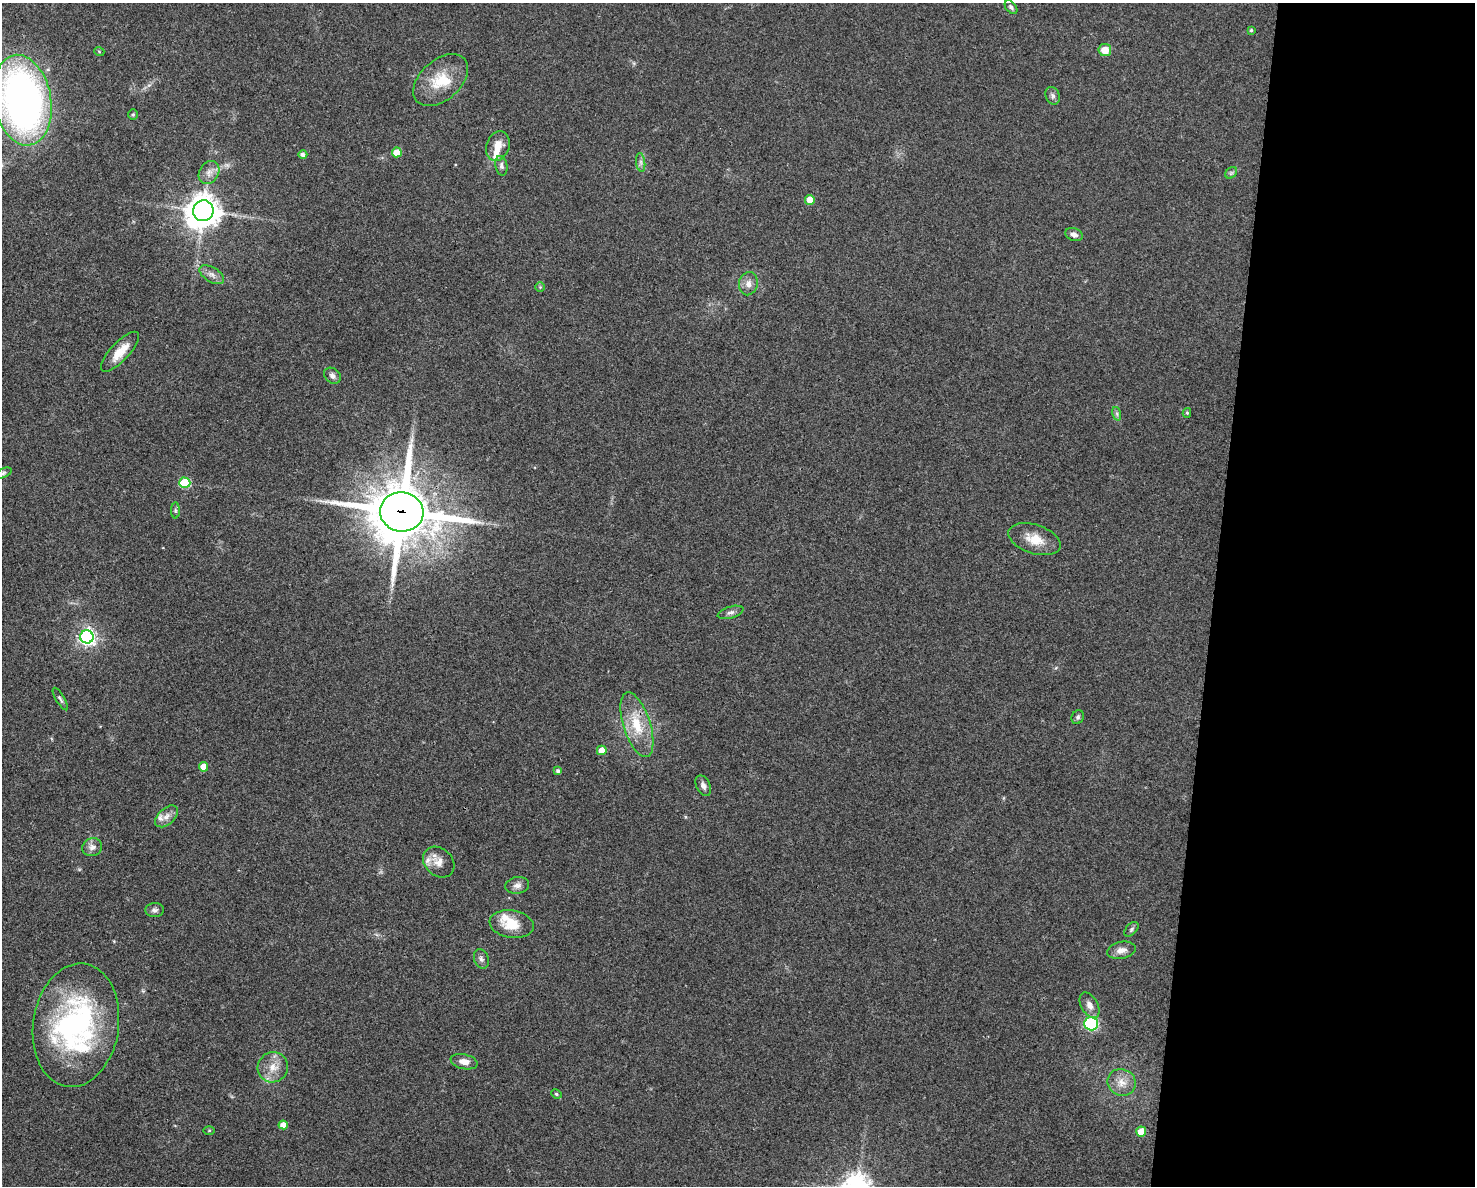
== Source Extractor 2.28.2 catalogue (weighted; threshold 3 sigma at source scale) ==
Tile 9 of 3 x 4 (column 3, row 3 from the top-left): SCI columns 3175-4647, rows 1186-2369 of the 4759 x 4740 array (HDU 1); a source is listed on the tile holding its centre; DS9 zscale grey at full resolution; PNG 1477 x 1188 px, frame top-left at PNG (2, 3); each listed source drawn as its Kron ellipse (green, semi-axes under 4 px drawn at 4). Shown black and unused: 18% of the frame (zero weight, under 3 of 4 exposures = <1% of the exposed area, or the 3 px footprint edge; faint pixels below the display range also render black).
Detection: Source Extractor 2.28.2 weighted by HDU 2 'WHT'; one run over the whole footprint, this tile lists its part. Background 0.0622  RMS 0.0051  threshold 0.023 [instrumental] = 3 sigma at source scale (4.5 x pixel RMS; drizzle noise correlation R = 1.50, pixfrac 1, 0.05/0.05 arcsec/px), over >= 5 px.
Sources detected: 66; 1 too faint to see at this stretch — neither listed nor drawn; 7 inside a brighter listed object's ellipse — not listed separately; the other 58 listed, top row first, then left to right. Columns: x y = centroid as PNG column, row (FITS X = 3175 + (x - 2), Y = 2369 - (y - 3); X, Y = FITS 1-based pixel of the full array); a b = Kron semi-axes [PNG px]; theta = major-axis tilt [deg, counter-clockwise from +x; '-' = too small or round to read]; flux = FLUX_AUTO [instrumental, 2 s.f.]
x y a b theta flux
1011 7 8 5 -50 1.3
1251 30 4 4 - 0.65
1105 50 6 6 - 6.7
99 51 5 3 - 0.5
441 80 32 20 42 16
1053 96 9 7 -69 1.7
22 100 46 28 -79 260
133 114 5 5 - 0.73
498 146 15 11 71 6.2
397 152 5 5 - 9.1
303 155 4 4 - 1.7
641 162 9 4 -82 1.5
501 166 10 6 -79 1.5
209 172 12 9 58 3.6
1231 173 6 5 - 1
810 200 5 5 - 8.5
203 211 10 10 - 910
1074 235 9 6 -20 2.3
212 275 13 7 -32 2.8
748 284 11 9 77 3.4
540 287 5 5 - 0.62
120 352 26 9 47 8.5
332 376 9 7 -41 2.2
1187 413 5 4 - 0.68
1117 414 7 4 -73 1
3 473 9 4 25 1
185 483 5 5 - 29
175 510 8 4 -89 0.93
402 512 22 19 -7 3500
1034 539 27 14 -18 9.7
731 612 13 6 16 1.9
87 637 6 6 - 200
60 699 13 3 -59 1.1
1078 717 7 6 - 1.1
637 725 34 13 -72 16
602 750 5 4 - 6.1
204 767 5 4 - 7.1
558 771 4 4 - 1.3
703 786 11 7 -63 2.2
167 816 13 8 42 3.4
92 847 10 9 - 2.9
439 862 17 13 -42 5.3
517 885 12 8 10 2.7
155 910 9 7 5 1.8
512 924 22 14 -9 12
1131 929 8 5 46 1.1
1121 950 14 8 11 3.5
481 959 10 7 -70 1.7
1090 1005 14 8 -59 3.3
1091 1024 7 6 - 44
76 1025 62 42 82 110
464 1062 14 7 -13 3.9
273 1067 15 15 - 7.2
1122 1082 14 13 - 6.1
556 1094 5 4 - 0.7
283 1125 4 4 - 4.6
209 1130 5 3 - 0.49
1141 1132 5 5 - 9.9
Overlapping masked pixels (flux is a lower limit): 2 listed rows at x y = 402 512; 637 725
Isophote crosses this tile's border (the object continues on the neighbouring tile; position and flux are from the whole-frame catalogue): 2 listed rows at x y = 22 100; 3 473